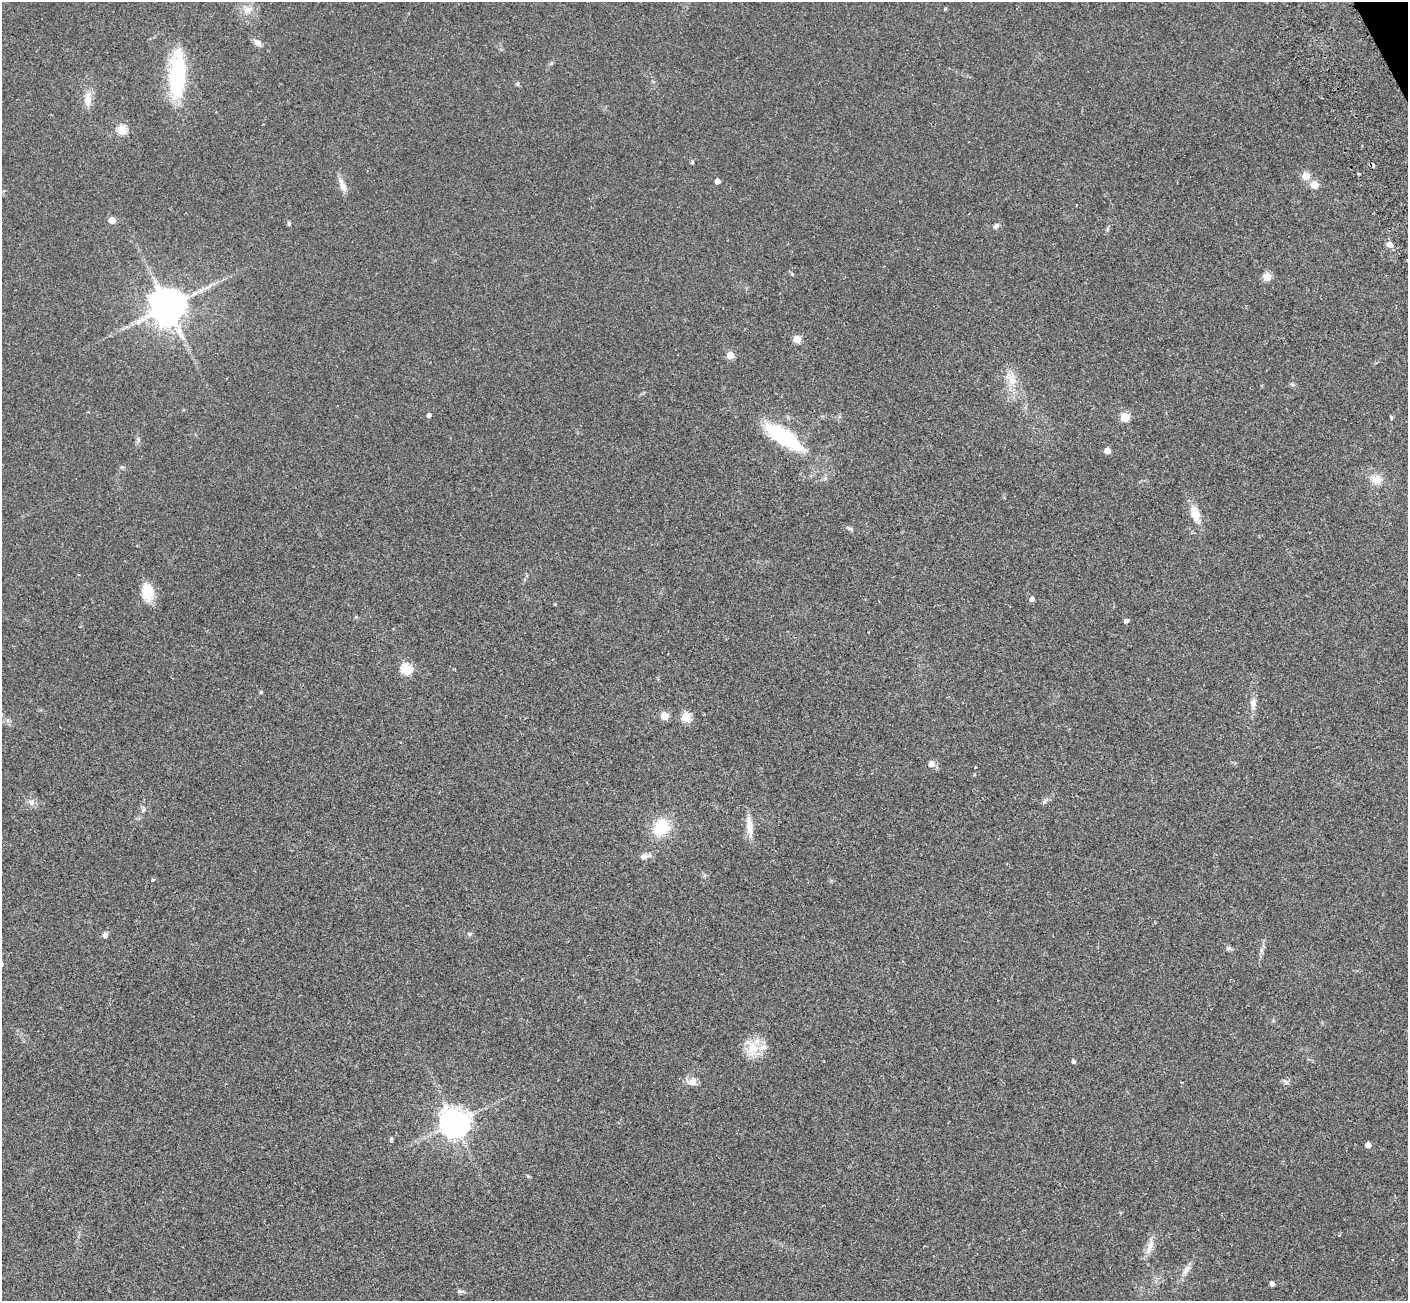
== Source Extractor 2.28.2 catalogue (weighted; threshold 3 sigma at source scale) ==
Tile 10 of 4 x 4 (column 2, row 3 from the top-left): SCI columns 1523-2928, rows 1690-2988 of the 5822 x 5851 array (HDU 1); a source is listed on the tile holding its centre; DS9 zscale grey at full resolution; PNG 1410 x 1303 px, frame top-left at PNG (2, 2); no overlay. Shown black and unused: <1% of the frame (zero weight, under 2 of 3 exposures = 7% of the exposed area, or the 3 px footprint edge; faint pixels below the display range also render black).
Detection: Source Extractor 2.28.2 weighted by HDU 2 'WHT'; one run over the whole footprint, this tile lists its part. Background 0.0562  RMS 0.0082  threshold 0.0368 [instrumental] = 3 sigma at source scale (4.5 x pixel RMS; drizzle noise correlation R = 1.50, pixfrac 1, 0.05/0.05 arcsec/px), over >= 5 px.
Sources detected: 64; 1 cosmic-ray / hot-pixel residue — not listed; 2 inside a brighter listed object's ellipse — not listed separately; the other 61 listed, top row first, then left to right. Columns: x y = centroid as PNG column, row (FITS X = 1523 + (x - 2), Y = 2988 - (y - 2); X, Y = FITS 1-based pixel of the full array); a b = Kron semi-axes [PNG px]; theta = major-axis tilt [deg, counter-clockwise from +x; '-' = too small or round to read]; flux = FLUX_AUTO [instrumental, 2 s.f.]
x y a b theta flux
945 9 5 3 - 0.76
247 10 12 10 25 6.5
257 42 11 7 -35 3.4
177 77 53 19 89 57
87 99 23 8 86 7.6
122 130 5 5 - 48
692 162 6 4 46 0.93
1359 174 4 3 - 0.77
1306 176 5 5 - 20
717 181 4 4 - 5.8
342 185 19 7 -65 5.7
1315 185 5 5 - 19
112 220 5 4 - 13
289 223 6 4 -88 1.1
996 226 9 5 42 2
1390 244 7 6 - 4.2
1267 277 5 5 - 25
167 307 12 11 - 1300
797 339 5 5 - 23
730 355 5 5 - 23
1011 380 18 11 -60 10
1292 384 7 4 -18 1.2
429 415 4 4 - 2.6
1125 417 5 5 - 34
784 437 52 17 -33 53
1107 451 5 5 - 11
122 467 6 4 41 1.1
1376 480 14 13 - 8.4
1195 514 21 10 -71 11
849 528 9 4 -25 1.8
148 592 18 12 -88 18
1032 599 4 4 - 3.4
555 604 3 3 - 0.7
1126 621 4 4 - 2.6
406 669 5 5 - 59
261 692 5 4 - 0.85
1253 703 15 8 -88 5
664 716 5 5 - 20
686 717 5 5 - 40
931 764 9 8 - 3.2
975 767 3 2 - 0.56
31 802 10 7 -42 3.2
143 810 7 6 - 1.9
661 827 15 12 54 31
749 827 33 8 -85 8.8
644 856 10 7 21 3.1
153 880 4 4 - 1.4
105 935 7 6 - 2.1
1228 948 8 5 25 1.4
753 1047 28 15 78 16
1073 1061 4 4 - 1.9
1286 1082 9 6 -36 2
691 1083 13 9 -23 4.7
455 1123 9 9 - 900
391 1139 6 4 73 0.92
1368 1145 4 4 - 6.2
528 1176 5 4 - 0.83
1150 1246 22 7 70 6.9
1186 1270 15 7 55 4.6
1272 1284 4 4 - 3.4
460 1291 8 5 -19 1.5
Unlisted compact peaks at least as high as the median listed source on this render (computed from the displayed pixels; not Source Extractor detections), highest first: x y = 469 934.